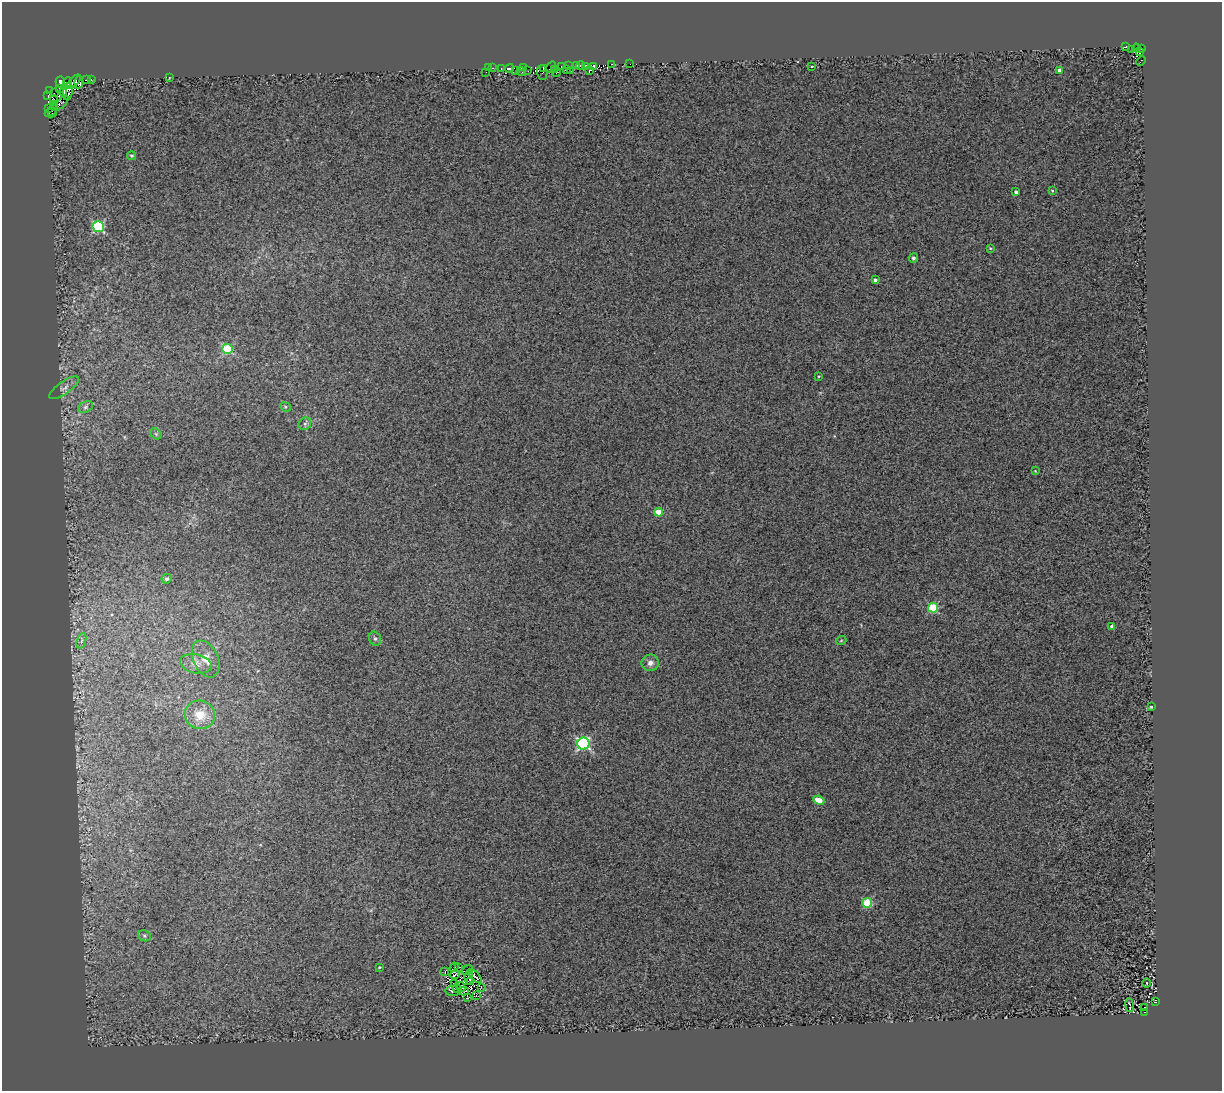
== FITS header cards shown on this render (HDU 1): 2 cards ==
NAXIS1  =                 1220
NAXIS2  =                 1089

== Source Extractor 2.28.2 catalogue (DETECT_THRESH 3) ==
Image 1220 x 1089 px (HDU 1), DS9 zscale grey, 1 PNG px = 1 image px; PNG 1224 x 1093 px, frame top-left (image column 1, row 1089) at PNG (2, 2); each listed source drawn as its Kron ellipse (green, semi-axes under 4 px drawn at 4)
Background 1.31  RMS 1.7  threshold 5.02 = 3 sigma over >= 5 px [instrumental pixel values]
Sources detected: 115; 10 with non-positive FLUX_AUTO (blend fragments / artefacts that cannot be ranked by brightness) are neither listed nor drawn; the other 105 listed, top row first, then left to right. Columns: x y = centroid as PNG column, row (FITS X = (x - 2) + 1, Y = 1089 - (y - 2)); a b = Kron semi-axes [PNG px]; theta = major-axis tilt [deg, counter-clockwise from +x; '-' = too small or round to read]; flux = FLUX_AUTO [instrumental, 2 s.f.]
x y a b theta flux
1125 47 3 2 - 220
1136 48 4 3 - 280
1142 49 3 2 - 600
1132 50 4 2 - 400
1139 52 3 3 - 410
1141 61 5 2 - 200
612 64 3 2 - 660
630 64 2 2 - 73
576 65 3 3 - 4600
569 66 2 2 - 170
581 66 4 4 - 4200
585 66 4 4 - 4200
594 66 4 3 - 3800
812 66 4 2 - 480
551 67 6 2 52 290
562 67 4 2 - 7.5
488 68 2 2 - 63
493 68 3 2 - 160
501 68 3 2 - 170
509 68 4 3 - 2300
523 68 3 3 - 2600
543 68 4 3 - 440
515 70 2 2 - 170
554 70 3 2 - 140
567 70 3 3 - 290
589 70 3 3 - 680
1060 70 4 4 - 1000
528 71 2 2 - 63
570 71 4 3 - 610
486 72 3 2 - 560
521 72 5 2 - 160
542 73 7 5 -88 560
557 73 4 2 - 590
169 78 4 2 - 65
86 80 2 2 - 300
91 80 3 2 - 240
60 82 5 4 - 4300
67 82 5 3 - 4700
74 82 9 4 48 3500
79 82 6 4 82 4400
60 88 3 2 - 290
50 91 4 3 - 1700
68 91 8 5 82 3100
63 92 3 2 - 1600
54 93 3 2 - 3800
48 96 3 2 - 2500
53 99 3 2 - 1000
61 103 10 2 43 230
53 104 4 2 - 950
48 108 3 2 - 760
53 110 7 4 64 3.8
51 113 6 3 0 8400
132 156 4 4 - 140
1052 190 3 3 - 120
1016 192 4 3 - 350
98 227 6 5 - 12000
990 248 4 4 - 110
913 258 5 4 - 260
875 280 4 3 - 300
228 349 5 5 - 8000
818 376 3 2 - 90
64 388 18 6 35 500
85 407 8 5 28 270
285 407 5 4 - 150
305 424 7 6 - 300
156 434 6 4 -47 180
1035 471 4 4 - 93
659 512 4 4 - 2300
167 579 5 4 - 310
933 608 5 5 - 6200
1112 627 4 3 - 480
375 639 7 5 -73 250
81 641 8 3 71 180
841 641 5 3 - 100
206 659 19 12 -66 1400
650 663 9 8 - 600
196 664 16 9 -12 920
1151 707 3 3 - 140
200 715 15 14 - 2200
583 744 6 6 - 18000
819 800 6 4 -24 1900
867 903 5 5 - 5600
144 936 7 5 -23 240
379 967 3 2 - 130
454 967 5 2 - 91
459 967 3 2 - 98
467 970 6 2 37 150
445 971 3 2 - 100
454 975 5 3 - 100
475 976 8 2 -46 140
469 977 8 3 85 84
471 982 3 2 - 90
455 983 3 3 - 180
1147 983 5 3 - 96
460 987 5 3 - 120
481 987 2 2 - 100
457 988 5 3 - 67
453 991 7 5 -5 410
464 991 5 3 - 210
477 996 4 2 - 110
467 998 3 2 - 95
1155 1002 4 3 - 610
1130 1005 7 2 -82 140
1145 1007 2 2 - 85
1145 1012 3 2 - 1400
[10 non-positive-flux detections neither listed nor drawn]